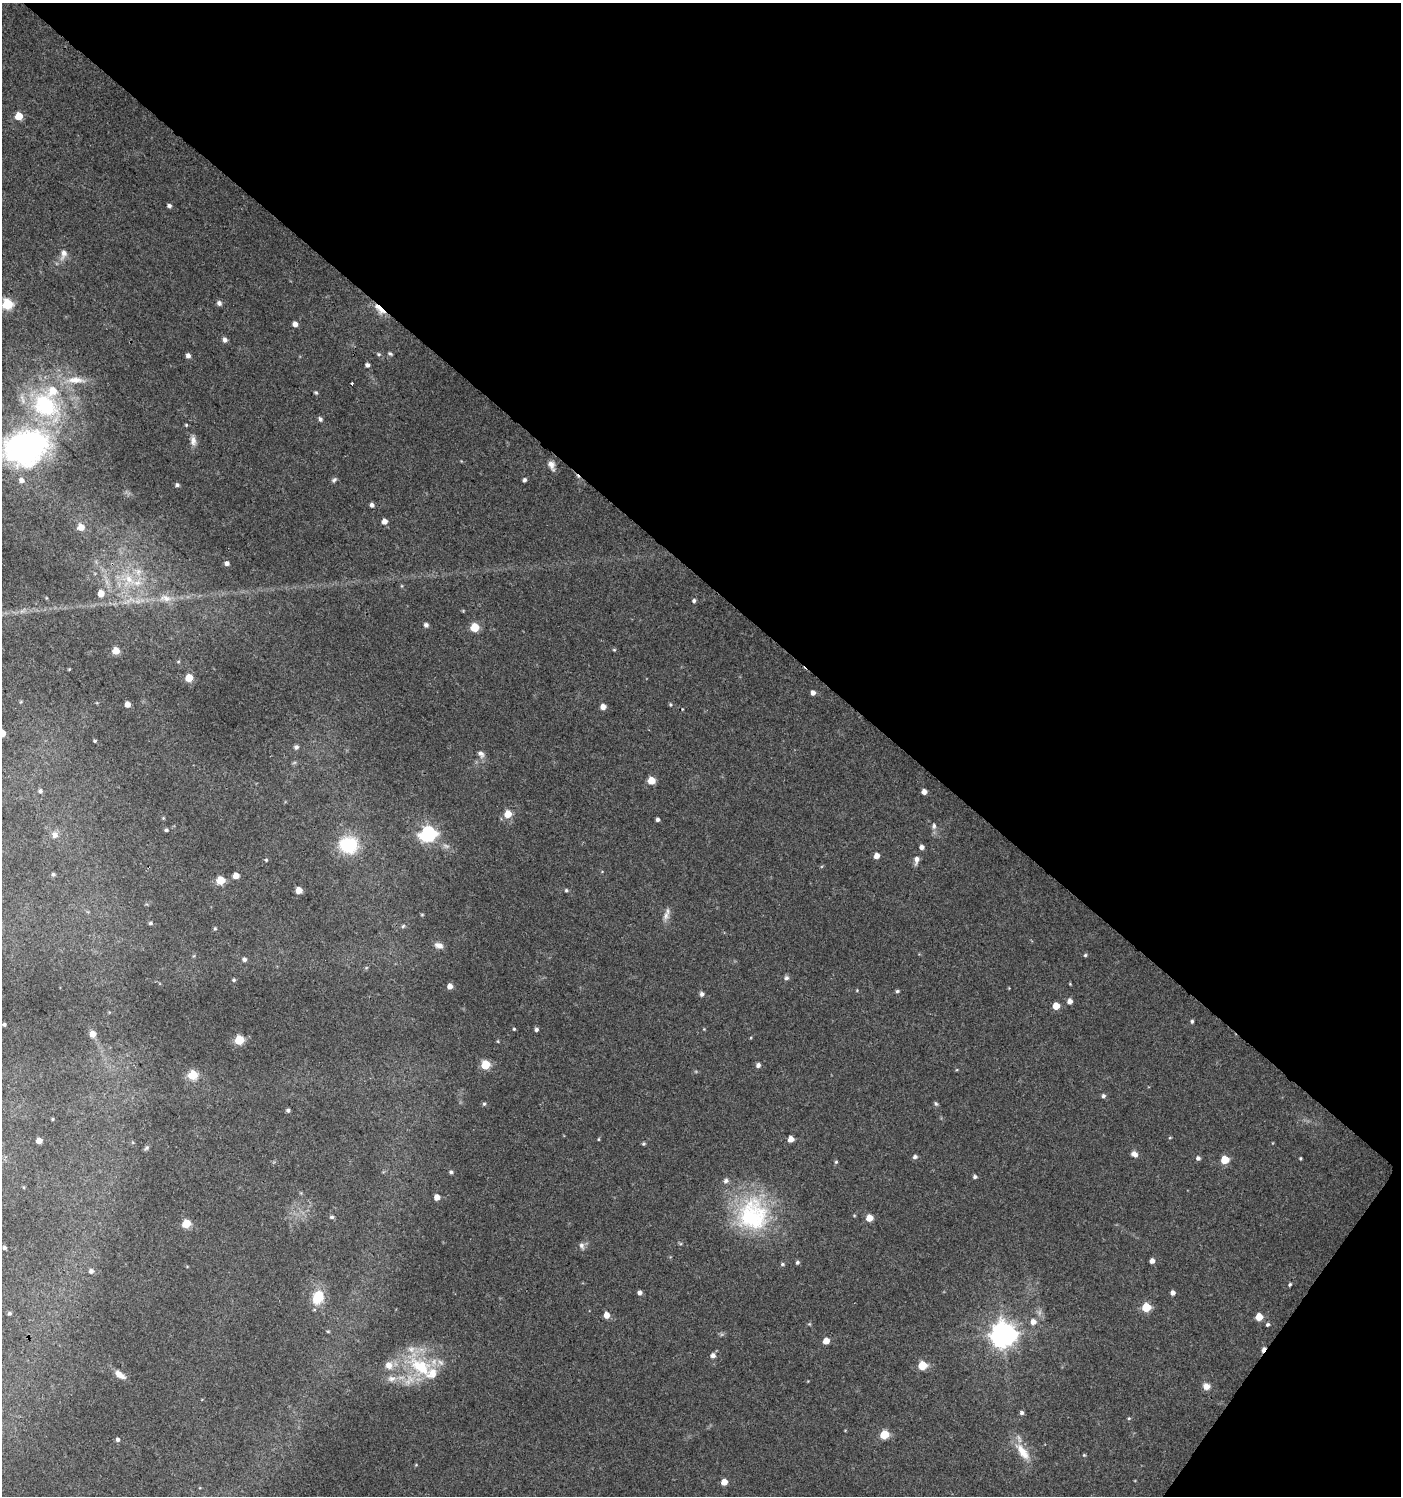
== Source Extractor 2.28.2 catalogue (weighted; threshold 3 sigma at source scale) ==
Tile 8 of 4 x 4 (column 4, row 2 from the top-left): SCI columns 4374-5772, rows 2994-4487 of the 6014 x 5981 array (HDU 1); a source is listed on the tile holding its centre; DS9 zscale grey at full resolution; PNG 1403 x 1498 px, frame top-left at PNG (2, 3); no overlay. Shown black and unused: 40% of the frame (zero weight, under 3 of 4 exposures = <1% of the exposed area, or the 3 px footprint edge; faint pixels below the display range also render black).
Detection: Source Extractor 2.28.2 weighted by HDU 2 'WHT'; one run over the whole footprint, this tile lists its part. Background 0.0243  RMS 0.0041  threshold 0.0183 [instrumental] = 3 sigma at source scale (4.5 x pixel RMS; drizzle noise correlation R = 1.50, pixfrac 1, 0.0396/0.0396 arcsec/px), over >= 5 px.
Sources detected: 162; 2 too faint to see at this stretch — not listed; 8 inside a brighter listed object's ellipse — not listed separately; the other 152 listed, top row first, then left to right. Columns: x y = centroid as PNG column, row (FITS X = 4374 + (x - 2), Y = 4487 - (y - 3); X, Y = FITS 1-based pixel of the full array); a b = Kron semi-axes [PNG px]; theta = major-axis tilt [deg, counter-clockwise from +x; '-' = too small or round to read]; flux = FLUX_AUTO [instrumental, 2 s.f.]
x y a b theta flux
19 116 5 5 - 11
169 206 5 4 - 1.1
64 254 14 7 74 2.9
219 303 6 6 - 1.2
7 304 6 6 - 33
379 309 19 7 -45 4.5
295 324 5 5 - 2.6
225 340 6 5 - 1.5
379 354 6 5 - 0.65
390 354 6 4 -35 0.61
188 356 5 5 - 1.6
367 365 4 4 - 1.1
75 380 32 10 -1 8.1
352 384 3 3 - 16
316 392 6 4 -48 0.58
45 405 43 31 -42 49
320 419 6 5 - 0.97
186 425 4 4 - 0.43
193 440 14 8 -84 2.4
26 448 54 40 17 95
551 465 12 7 -69 2.3
334 480 8 5 50 0.89
524 480 5 4 - 0.92
177 485 5 4 - 0.85
372 505 5 4 - 1.3
384 521 5 4 - 2.7
81 527 5 5 - 5.3
227 563 5 5 - 1.4
129 580 21 18 -63 13
101 593 5 5 - 5.3
165 598 18 10 -9 4.8
694 601 4 4 - 0.86
426 625 5 5 - 1.3
475 627 5 5 - 15
614 650 5 4 - 0.45
116 651 5 5 - 7.4
178 662 5 4 - 0.46
69 669 4 4 - 0.32
189 678 5 5 - 10
813 693 5 5 - 1.6
128 704 5 4 - 3.4
670 704 5 4 - 0.49
603 707 5 5 - 2.9
2 733 5 5 - 8.3
95 741 5 4 - 0.53
296 747 6 6 - 1.2
481 754 11 7 -42 1.9
651 780 5 5 - 8.3
40 791 6 6 - 0.92
924 792 4 4 - 2.3
508 814 6 5 - 7.4
658 819 4 4 - 0.94
934 826 9 6 82 1.3
166 830 6 5 - 0.74
428 834 7 6 - 110
55 835 8 8 - 2.1
348 845 21 19 -11 19
921 847 5 5 - 1.4
877 856 5 5 - 2.9
266 860 4 4 - 0.45
916 860 12 6 81 1.9
53 874 5 5 - 0.69
236 876 5 5 - 4.2
221 880 5 5 - 12
299 890 5 5 - 4.8
566 890 5 4 - 0.6
422 914 5 3 - 0.37
666 916 14 8 68 2.5
150 923 6 5 - 0.73
403 926 6 4 46 0.67
215 928 5 4 - 0.52
439 945 11 7 -19 2.1
1085 955 4 4 - 0.55
244 959 6 5 - 1.2
366 968 6 4 19 0.45
786 978 6 6 - 1.1
234 980 5 4 - 0.6
450 986 5 5 - 2.8
897 991 5 4 - 0.64
702 994 5 5 - 1.2
1069 1001 5 5 - 2.1
1056 1006 5 5 - 6.2
1192 1021 5 4 - 0.64
4 1024 5 4 - 0.74
514 1029 4 4 - 0.43
536 1029 5 5 - 0.97
704 1029 4 4 - 0.33
92 1034 6 6 - 3.8
239 1040 5 5 - 20
498 1041 5 3 - 0.37
485 1065 5 5 - 17
758 1065 5 5 - 1.4
193 1075 6 5 - 21
1103 1096 5 5 - 0.92
936 1103 6 5 - 0.7
484 1104 5 5 - 0.66
288 1110 4 4 - 0.83
53 1119 4 4 - 0.43
1170 1138 5 3 - 0.35
598 1139 5 3 - 0.34
791 1139 5 5 - 3.9
39 1141 5 4 - 3.9
644 1144 4 4 - 0.6
147 1148 7 5 41 0.78
1134 1154 9 6 -32 1.9
915 1157 6 5 - 1
1198 1158 5 5 - 1.1
1300 1158 3 3 - 0.47
1225 1160 5 5 - 9.5
836 1162 5 4 - 0.52
451 1172 5 4 - 0.72
975 1177 5 4 - 0.87
437 1197 5 4 - 3.1
753 1215 48 44 87 47
331 1217 6 4 1 0.7
869 1218 5 5 - 6
186 1224 5 5 - 14
582 1246 9 6 -65 1.3
4 1248 4 4 - 0.81
1152 1261 5 4 - 2
797 1262 5 5 - 0.8
782 1264 5 4 - 0.65
91 1271 6 6 - 1.3
1290 1284 4 3 - 0.56
640 1293 5 5 - 1.3
1173 1293 5 4 - 1.7
318 1297 18 13 68 9.4
1146 1307 5 5 - 15
9 1313 5 4 - 0.75
606 1315 6 5 - 3.5
1259 1317 5 5 - 6.5
1033 1322 6 6 - 2.6
809 1324 6 4 42 0.48
1268 1324 5 4 - 0.71
328 1331 5 3 - 0.39
1003 1335 9 8 - 450
826 1341 5 5 - 4.3
1263 1349 6 4 64 2.3
713 1355 7 6 - 1.5
389 1365 11 11 - 3.6
922 1365 5 5 - 16
420 1367 37 22 -36 24
120 1375 16 7 -35 3.3
392 1379 11 8 11 2.8
1206 1386 9 8 - 2.5
1022 1413 5 5 - 1
1129 1418 5 4 - 0.45
884 1434 6 5 - 14
118 1439 5 5 - 0.98
1022 1452 30 12 -52 8
1084 1455 4 4 - 0.43
724 1482 5 5 - 4.5
Overlapping masked pixels (flux is a lower limit): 2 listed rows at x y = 379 309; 1263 1349
Isophote crosses this tile's border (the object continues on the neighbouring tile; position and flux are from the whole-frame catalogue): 3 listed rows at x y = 7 304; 26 448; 2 733